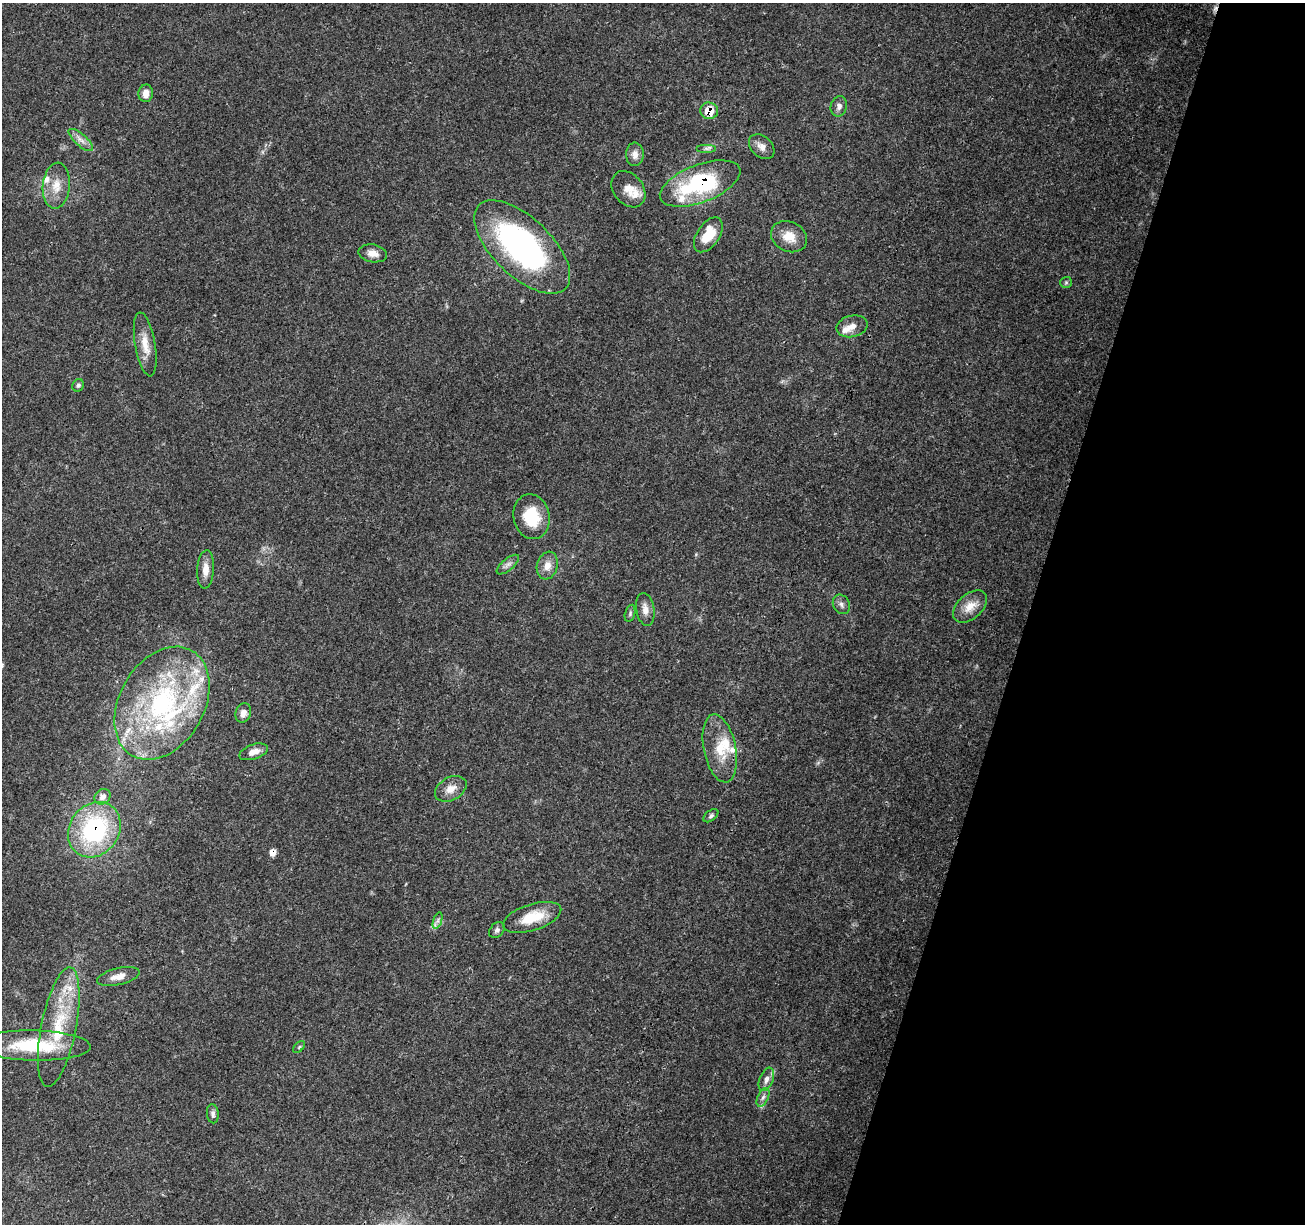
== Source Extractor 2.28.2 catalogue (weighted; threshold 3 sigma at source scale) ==
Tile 8 of 4 x 4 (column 4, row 2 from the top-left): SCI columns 3920-5222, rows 2731-3952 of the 5222 x 5397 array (HDU 1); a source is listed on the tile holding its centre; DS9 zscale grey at full resolution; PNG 1307 x 1226 px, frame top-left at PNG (2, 3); each listed source drawn as its Kron ellipse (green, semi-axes under 4 px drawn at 4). Shown black and unused: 21% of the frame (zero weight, under 3 of 4 exposures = <1% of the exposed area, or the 3 px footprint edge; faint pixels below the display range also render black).
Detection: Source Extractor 2.28.2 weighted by HDU 2 'WHT'; one run over the whole footprint, this tile lists its part. Background 0.0493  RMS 0.0061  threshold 0.0273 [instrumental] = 3 sigma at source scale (4.5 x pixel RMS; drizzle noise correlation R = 1.50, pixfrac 1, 0.0396/0.0396 arcsec/px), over >= 5 px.
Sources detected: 59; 2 cosmic-ray / hot-pixel residue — neither listed nor drawn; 13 inside a brighter listed object's ellipse — not listed separately; the other 44 listed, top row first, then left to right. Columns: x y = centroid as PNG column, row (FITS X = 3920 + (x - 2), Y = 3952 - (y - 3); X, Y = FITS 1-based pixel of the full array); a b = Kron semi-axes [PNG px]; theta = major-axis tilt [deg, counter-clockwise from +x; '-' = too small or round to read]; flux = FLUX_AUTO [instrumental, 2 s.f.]
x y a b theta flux
146 93 9 7 87 4.3
839 106 10 8 76 2.7
709 111 9 8 - 12
81 140 15 6 -42 3.7
762 147 14 10 -42 4.6
706 148 10 4 0 1.6
635 154 12 9 89 4.1
700 183 42 19 21 69
56 186 23 13 85 10
628 189 20 14 -52 7.5
708 235 19 11 56 16
789 237 19 15 -25 9.6
522 247 60 29 -44 150
373 253 14 8 -10 4.5
1066 282 6 5 - 1
852 326 16 10 13 4.9
145 344 32 10 -80 9.5
78 385 6 5 - 1.3
531 517 23 18 -78 21
508 565 13 6 39 2.5
547 566 14 10 73 5.6
206 569 19 8 86 5.9
841 604 10 8 -60 2.5
970 607 20 12 42 8.5
645 609 17 9 -81 4.8
630 613 9 5 75 1.2
162 703 60 42 60 120
243 713 10 7 71 3.7
720 748 34 16 -78 17
254 752 15 7 19 4.7
451 789 17 11 29 6.4
102 797 8 7 - 3.3
711 816 8 5 38 1.3
94 830 29 24 54 73
532 917 30 13 18 17
438 920 9 4 71 1.6
497 930 9 6 50 1.9
118 976 22 8 13 5.9
59 1027 61 17 79 36
33 1045 57 15 -1 39
299 1047 7 4 45 0.98
766 1079 12 7 68 3.1
763 1097 10 5 64 2.2
213 1114 9 6 -82 1.9
Overlapping masked pixels (flux is a lower limit): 3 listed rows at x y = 709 111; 700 183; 94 830